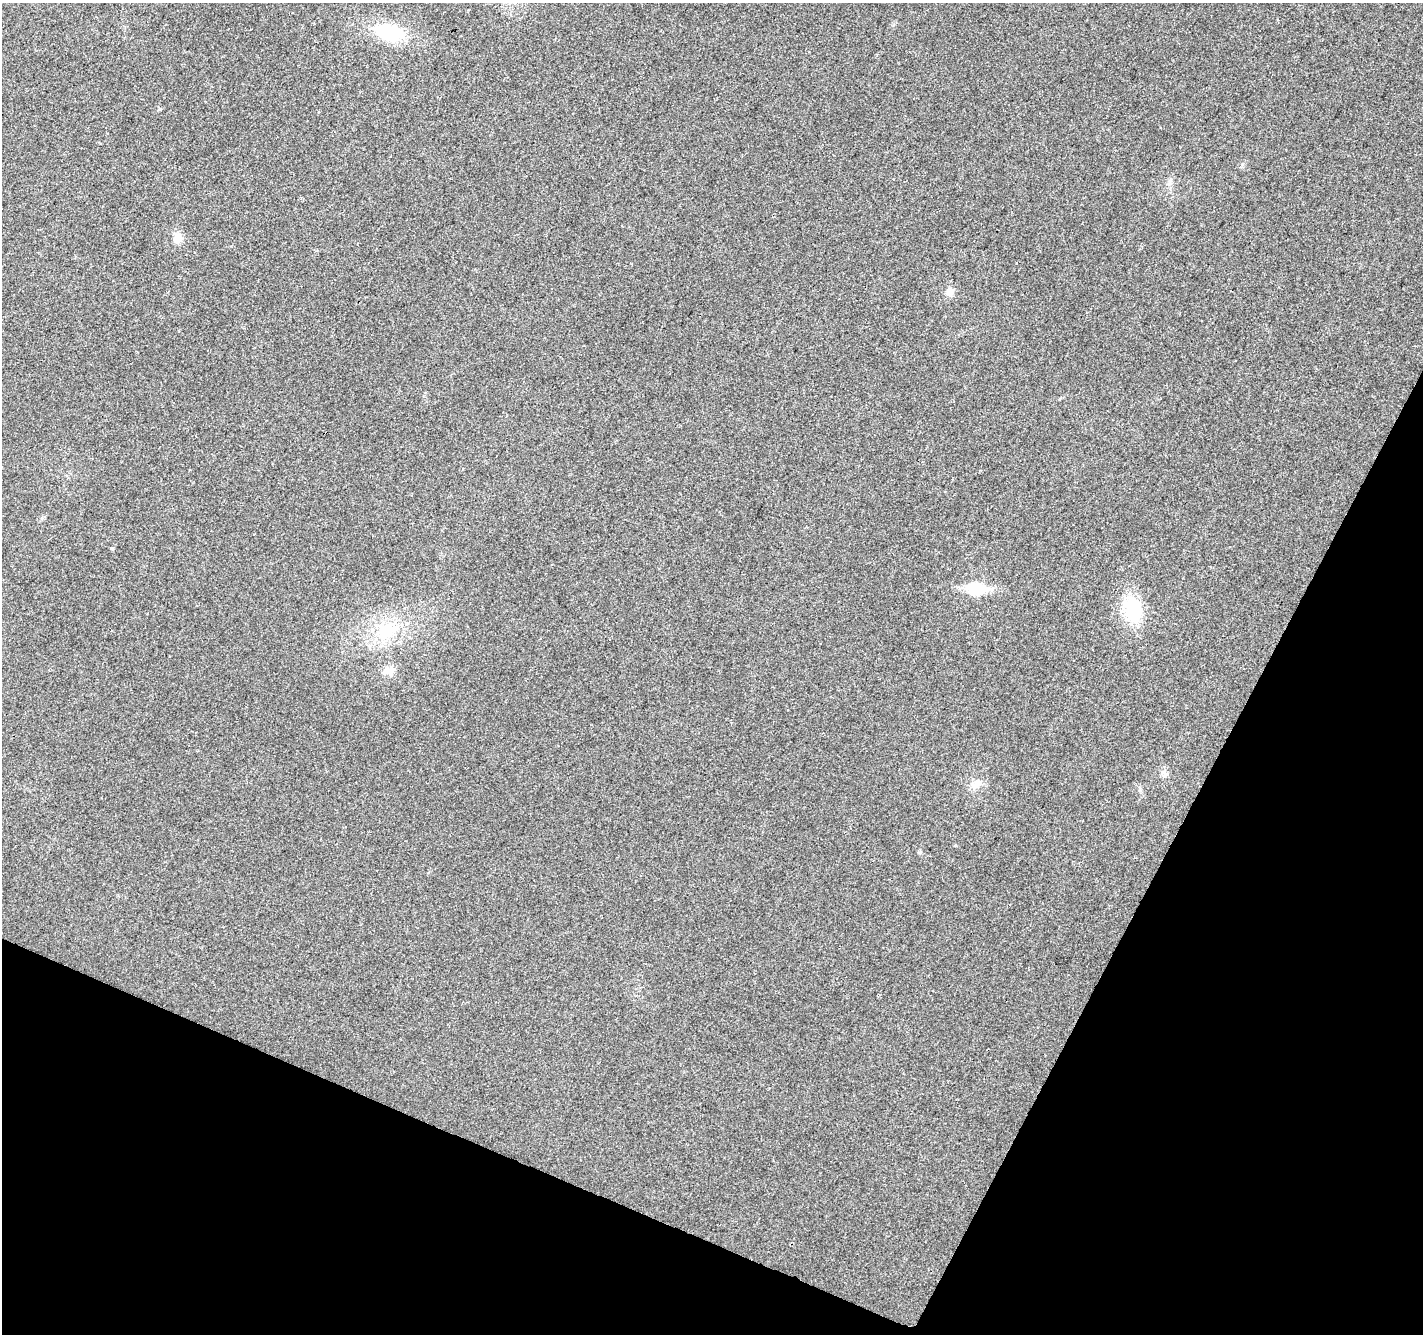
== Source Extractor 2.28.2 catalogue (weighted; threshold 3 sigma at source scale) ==
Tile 15 of 4 x 4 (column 3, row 4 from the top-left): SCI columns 2849-4269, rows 271-1602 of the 5690 x 5802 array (HDU 1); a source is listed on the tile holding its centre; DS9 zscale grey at full resolution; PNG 1425 x 1336 px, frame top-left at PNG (2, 3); no overlay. Shown black and unused: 23% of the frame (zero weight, under 2 of 3 exposures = <1% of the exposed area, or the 3 px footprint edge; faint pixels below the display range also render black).
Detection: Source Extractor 2.28.2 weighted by HDU 2 'WHT'; one run over the whole footprint, this tile lists its part. Background 0.0552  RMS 0.0089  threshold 0.04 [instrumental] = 3 sigma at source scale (4.5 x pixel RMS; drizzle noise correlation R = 1.50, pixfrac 1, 0.0396/0.0396 arcsec/px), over >= 5 px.
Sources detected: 9; all 9 listed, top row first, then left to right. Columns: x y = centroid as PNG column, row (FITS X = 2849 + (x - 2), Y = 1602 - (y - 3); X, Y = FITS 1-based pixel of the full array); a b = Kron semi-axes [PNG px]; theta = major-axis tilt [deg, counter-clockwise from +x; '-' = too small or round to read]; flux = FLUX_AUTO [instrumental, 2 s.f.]
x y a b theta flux
389 32 29 17 -13 51
160 109 6 4 89 0.99
177 238 13 9 80 7.8
950 292 10 8 -86 4.9
976 588 19 12 -1 34
1133 610 28 19 -80 43
386 631 26 18 42 34
388 671 14 10 9 7
976 784 14 9 33 6.4